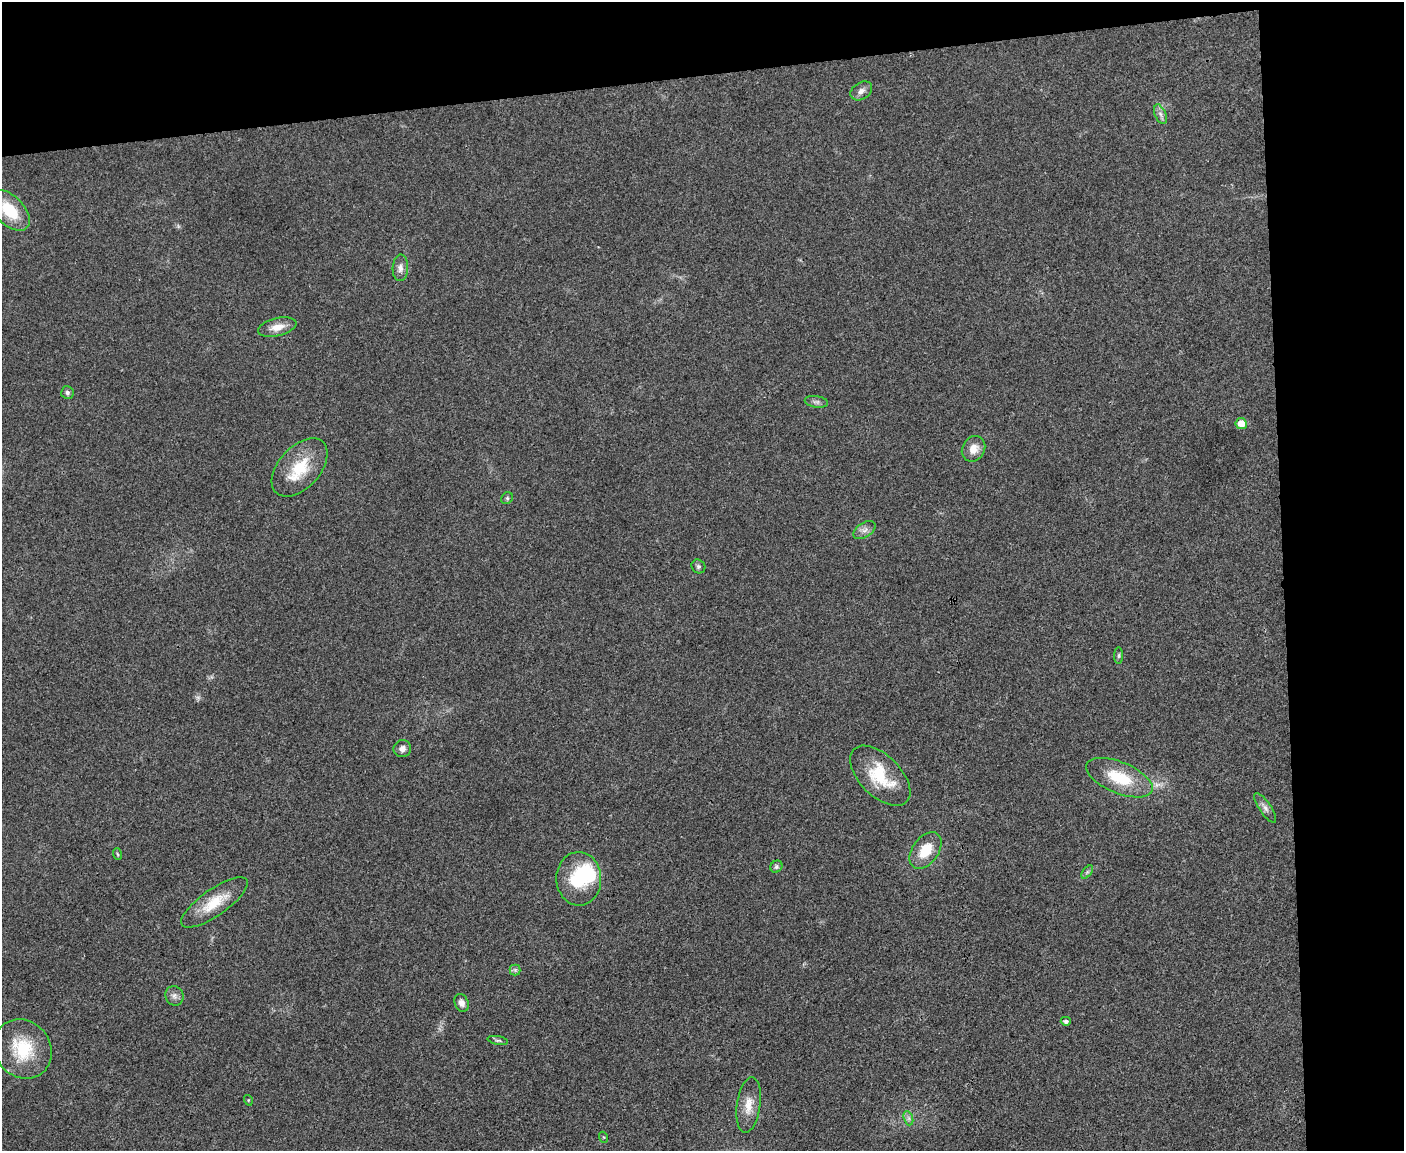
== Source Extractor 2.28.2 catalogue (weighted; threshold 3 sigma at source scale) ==
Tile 3 of 3 x 4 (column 3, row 1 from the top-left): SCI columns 2938-4339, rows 3450-4598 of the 4577 x 4598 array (HDU 1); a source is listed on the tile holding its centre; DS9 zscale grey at full resolution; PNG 1406 x 1153 px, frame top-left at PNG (2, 2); each listed source drawn as its Kron ellipse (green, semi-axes under 4 px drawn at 4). Shown black and unused: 15% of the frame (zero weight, under 3 of 4 exposures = <1% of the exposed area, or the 3 px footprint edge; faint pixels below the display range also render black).
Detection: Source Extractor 2.28.2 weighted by HDU 2 'WHT'; one run over the whole footprint, this tile lists its part. Background 0.0189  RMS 0.0043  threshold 0.0195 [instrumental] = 3 sigma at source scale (4.5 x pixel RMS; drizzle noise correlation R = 1.50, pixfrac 1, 0.05/0.05 arcsec/px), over >= 5 px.
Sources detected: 36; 1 too faint to see at this stretch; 1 inside a brighter object's white glare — neither listed nor drawn; the other 34 listed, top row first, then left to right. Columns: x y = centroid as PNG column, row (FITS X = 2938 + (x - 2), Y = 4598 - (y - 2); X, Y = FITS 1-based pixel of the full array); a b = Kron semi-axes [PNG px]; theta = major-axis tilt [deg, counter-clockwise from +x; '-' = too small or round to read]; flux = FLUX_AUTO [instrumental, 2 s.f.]
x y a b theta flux
861 91 12 8 32 2.2
1160 114 10 5 -67 1.7
9 210 25 14 -45 16
400 268 13 8 87 2.6
277 327 19 9 13 4.7
67 392 6 6 - 1
816 402 11 5 -8 1.4
1241 424 6 5 - 5.4
974 449 13 11 60 4.4
300 467 34 20 48 17
507 498 6 5 - 0.85
864 530 12 7 33 2.2
698 566 7 6 - 0.99
1119 656 8 4 89 0.8
402 749 9 8 - 2.1
880 776 37 20 -45 19
1119 778 35 15 -22 17
1265 808 17 6 -56 2.1
926 850 20 13 53 10
117 854 6 3 -70 0.5
776 867 6 5 - 0.96
1087 872 8 4 53 0.77
579 879 27 22 -88 21
214 902 39 13 35 12
515 970 5 5 - 0.87
174 996 10 9 - 2
462 1003 9 7 -68 2.3
1066 1021 5 4 - 1.2
498 1040 10 4 -11 0.91
23 1049 31 27 -49 20
248 1100 5 3 - 0.44
749 1105 28 11 82 6.6
908 1118 7 4 -71 1.1
603 1137 6 3 -70 0.45